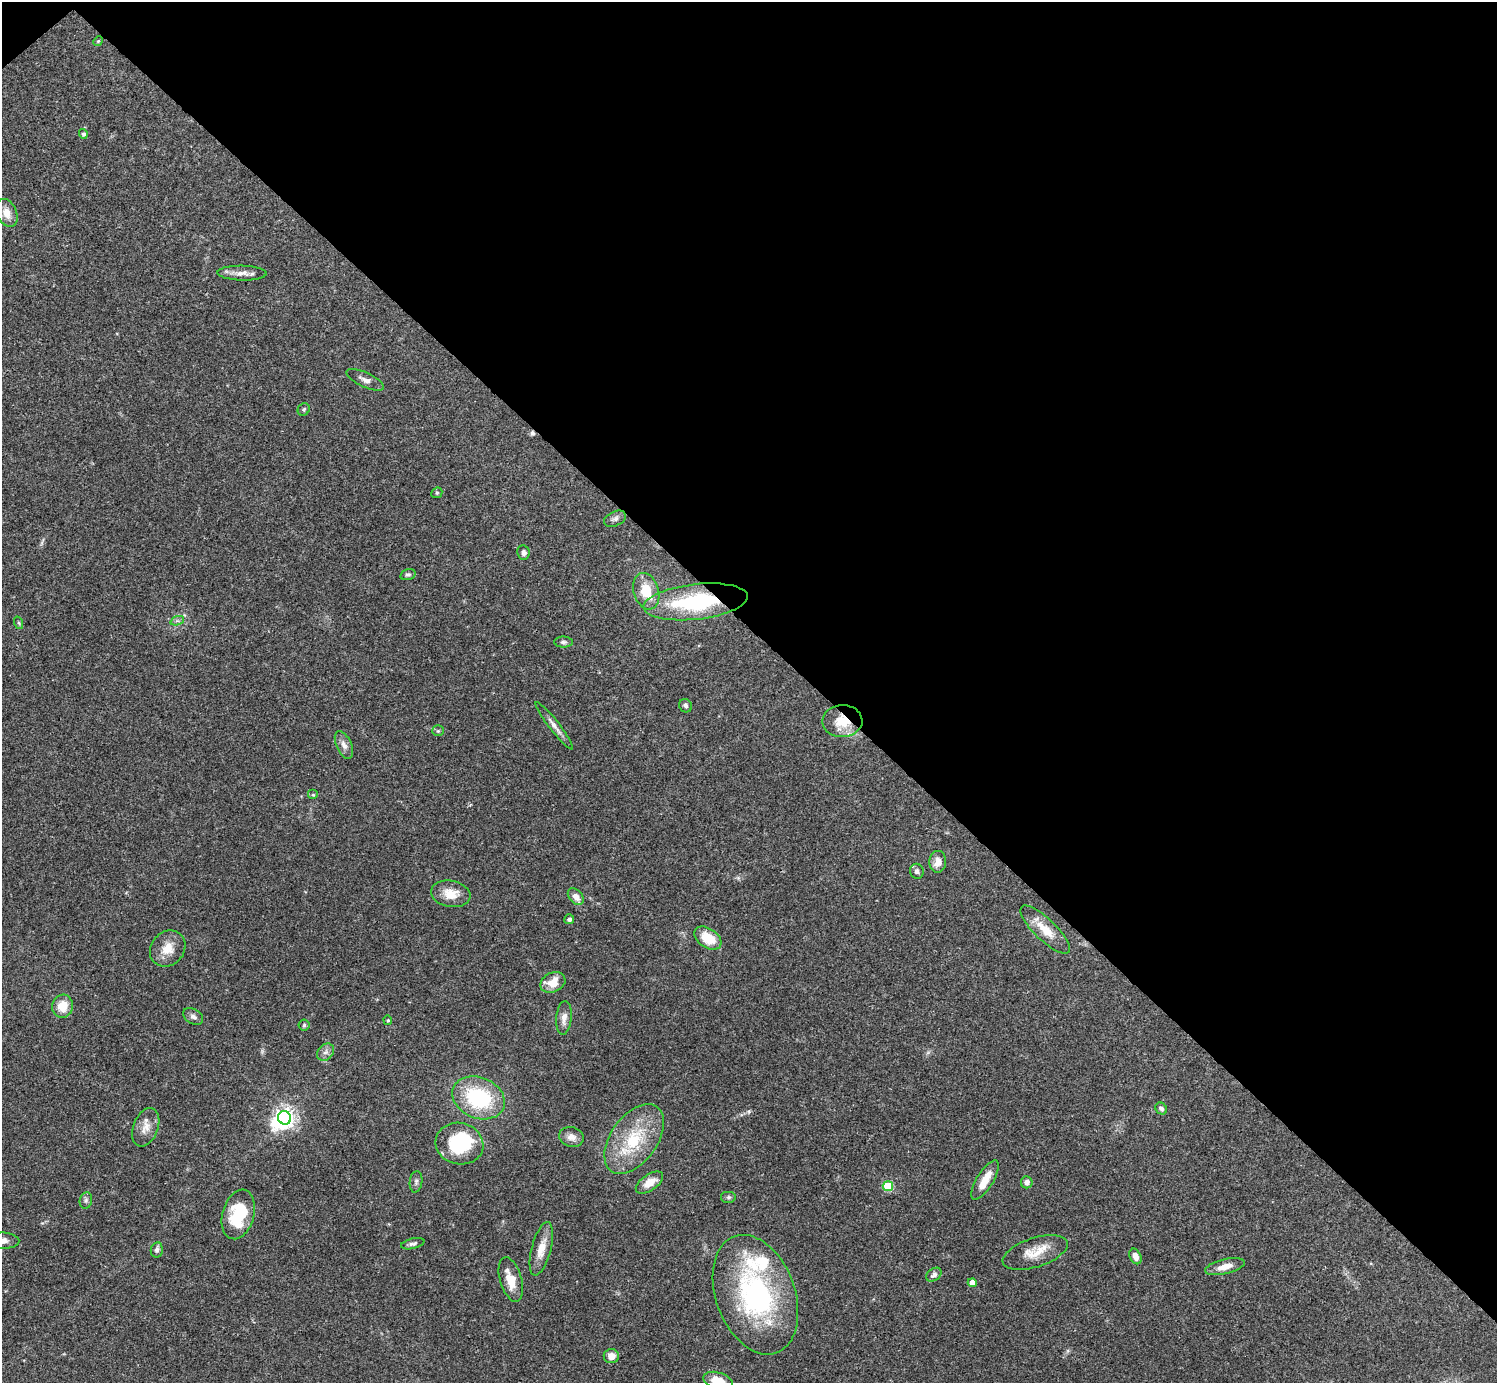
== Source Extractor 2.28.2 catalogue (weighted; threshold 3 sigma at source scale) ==
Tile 3 of 4 x 4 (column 3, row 1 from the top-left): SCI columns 2990-4484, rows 4302-5682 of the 5982 x 5981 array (HDU 1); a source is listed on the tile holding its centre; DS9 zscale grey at full resolution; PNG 1499 x 1385 px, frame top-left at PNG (2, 2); each listed source drawn as its Kron ellipse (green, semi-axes under 4 px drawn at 4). Shown black and unused: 46% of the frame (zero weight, under 3 of 4 exposures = <1% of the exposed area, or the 3 px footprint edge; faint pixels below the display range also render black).
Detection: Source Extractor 2.28.2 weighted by HDU 2 'WHT'; one run over the whole footprint, this tile lists its part. Background 0.0411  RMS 0.0027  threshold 0.012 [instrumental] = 3 sigma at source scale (4.5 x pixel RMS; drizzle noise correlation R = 1.50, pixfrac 1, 0.05/0.05 arcsec/px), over >= 5 px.
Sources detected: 70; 1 too faint to see at this stretch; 2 inside a brighter object's white glare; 1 cosmic-ray / hot-pixel residue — neither listed nor drawn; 2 inside a brighter listed object's ellipse — not listed separately; the other 64 listed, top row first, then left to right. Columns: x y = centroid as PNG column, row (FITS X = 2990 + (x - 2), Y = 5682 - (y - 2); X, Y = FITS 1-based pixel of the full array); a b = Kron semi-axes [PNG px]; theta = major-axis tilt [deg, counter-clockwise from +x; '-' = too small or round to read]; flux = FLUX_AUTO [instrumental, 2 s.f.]
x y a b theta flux
98 41 5 4 - 0.29
83 134 5 4 - 0.69
7 213 15 10 -66 2.7
242 273 24 7 -1 2.3
365 380 20 7 -25 1.7
304 409 6 5 - 0.5
437 493 6 5 - 0.36
615 519 11 7 23 1.1
523 553 7 6 - 0.92
408 574 8 5 17 0.62
646 591 19 12 -72 6.7
696 602 52 17 6 27
177 621 7 4 18 0.59
19 623 6 4 -71 0.38
563 642 9 5 0 0.69
685 706 7 6 - 0.71
842 721 20 16 3 6.7
554 726 30 5 -52 1.9
438 731 6 5 - 0.43
344 745 15 7 -65 1.6
313 795 5 5 - 0.4
938 862 11 8 85 2.5
917 871 7 6 - 0.96
451 894 20 13 -9 4.3
576 897 10 6 -49 2
569 919 5 4 - 0.63
1045 930 33 10 -44 5.2
708 938 15 9 -34 6
168 948 19 16 48 4.2
553 982 13 9 25 4.2
63 1006 11 10 - 4.9
193 1016 11 7 -32 1.1
564 1018 17 7 85 2
388 1020 5 4 - 0.32
304 1025 5 5 - 0.43
326 1052 10 7 48 1.2
479 1098 27 20 -22 23
1161 1108 6 5 - 0.84
285 1118 7 6 - 150
146 1127 20 12 69 3.1
571 1137 12 10 -15 1.9
634 1139 40 23 55 15
459 1144 24 20 -13 17
985 1180 22 8 59 4.8
416 1182 11 6 82 0.86
1027 1182 6 6 - 1.2
649 1183 16 8 34 3.5
888 1186 5 5 - 14
729 1197 8 6 0 0.6
86 1200 8 6 75 0.72
238 1214 25 15 74 13
2 1241 17 8 -1 2.2
413 1244 12 5 14 0.81
541 1249 27 9 75 4
157 1250 8 6 78 0.9
1035 1252 34 14 18 5.7
1135 1256 8 5 -66 2
1225 1267 20 7 13 2.8
934 1275 8 6 37 1.1
511 1279 23 11 -74 5
972 1283 4 4 - 2.2
755 1295 62 39 -70 51
611 1356 7 7 - 2
718 1381 15 8 -16 4.7
Overlapping masked pixels (flux is a lower limit): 2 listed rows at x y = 696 602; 842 721
Isophote crosses this tile's border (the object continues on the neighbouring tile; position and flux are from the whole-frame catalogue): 2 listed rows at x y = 2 1241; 718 1381